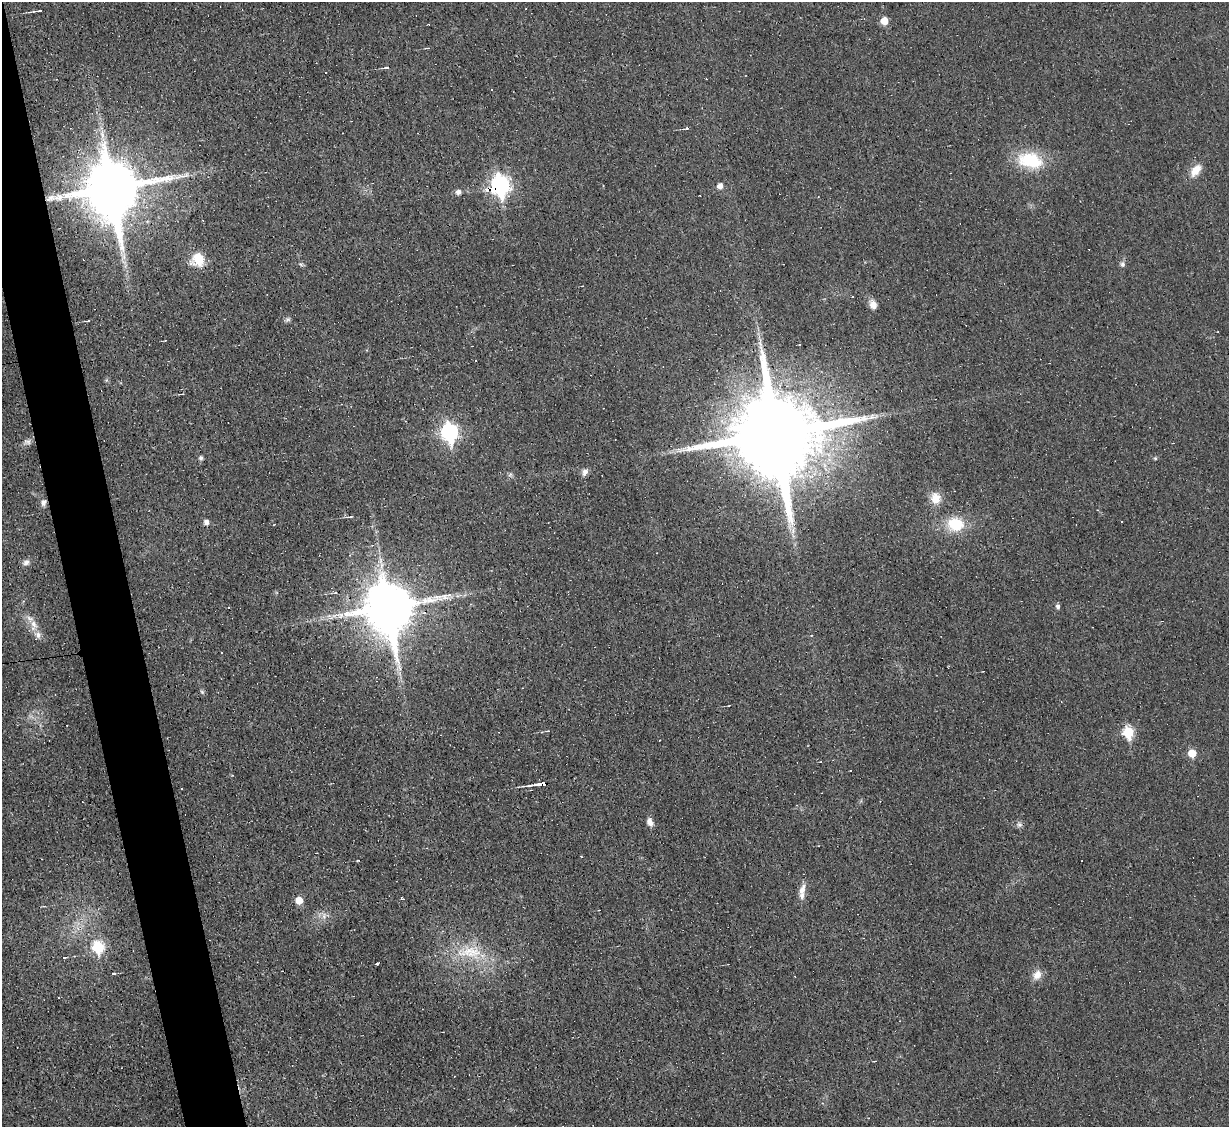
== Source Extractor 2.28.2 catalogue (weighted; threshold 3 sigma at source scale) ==
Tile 11 of 4 x 4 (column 3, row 3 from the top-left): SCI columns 2453-3679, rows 1374-2498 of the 4905 x 4883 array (HDU 1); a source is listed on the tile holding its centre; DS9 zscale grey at full resolution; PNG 1231 x 1129 px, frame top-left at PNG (2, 2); no overlay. Shown black and unused: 4% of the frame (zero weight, under 3 of 4 exposures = <1% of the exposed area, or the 3 px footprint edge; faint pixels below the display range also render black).
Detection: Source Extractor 2.28.2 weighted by HDU 2 'WHT'; one run over the whole footprint, this tile lists its part. Background 0.0225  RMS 0.0042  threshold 0.0189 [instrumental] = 3 sigma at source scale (4.5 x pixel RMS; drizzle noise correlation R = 1.50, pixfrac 1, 0.05/0.05 arcsec/px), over >= 5 px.
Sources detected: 85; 19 cosmic-ray / hot-pixel residue — not listed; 2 inside a brighter listed object's ellipse — not listed separately; the other 64 listed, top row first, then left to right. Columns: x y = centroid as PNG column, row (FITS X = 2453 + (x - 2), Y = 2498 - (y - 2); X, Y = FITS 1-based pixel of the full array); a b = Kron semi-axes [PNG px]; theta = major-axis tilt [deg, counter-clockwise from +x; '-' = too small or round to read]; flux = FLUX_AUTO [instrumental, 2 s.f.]
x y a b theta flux
38 11 9 3 8 1.1
884 21 5 5 - 7.7
427 48 7 2 0 0.4
386 67 8 3 7 0.89
326 73 2 2 - 0.37
687 128 7 3 15 0.77
1030 160 32 18 -12 21
1196 170 19 10 51 5.2
500 185 9 7 -77 160
720 186 6 6 - 2.5
112 188 18 16 -83 3200
493 189 6 4 8 60
458 192 6 6 - 1.9
198 259 16 16 - 9.1
301 264 7 4 -19 0.64
1122 264 8 6 -80 1.2
873 304 12 9 -69 2.9
287 319 7 6 - 0.95
88 321 5 2 - 0.48
760 344 9 5 -75 1.5
800 345 3 3 - 4
449 432 9 7 -81 110
775 434 24 22 5 9000
28 441 9 7 70 1.5
201 458 7 6 - 0.84
1155 458 5 4 - 0.51
585 472 9 7 63 1.9
510 475 6 5 - 0.86
935 498 14 13 - 5.7
43 502 9 7 62 1.6
350 517 9 3 8 0.68
1121 521 2 2 - 0.37
206 522 5 5 - 2.2
955 524 17 14 -5 15
793 531 10 4 82 1.7
26 562 10 7 34 1.7
335 593 5 3 - 0.48
1058 606 6 4 -78 1.2
229 607 3 2 - 0.28
389 608 16 14 -80 2200
33 624 15 8 -69 3.6
221 653 3 2 - 0.43
397 660 24 8 -80 6.3
202 692 6 5 - 0.68
547 731 4 3 - 0.46
1128 732 7 6 - 25
1192 753 6 5 - 8.8
850 771 2 2 - 0.51
543 784 11 4 6 24
181 789 3 2 - 0.33
650 822 11 7 -67 2.2
1019 824 8 7 - 1.4
581 856 3 3 - 0.93
358 860 3 2 - 0.32
802 889 18 8 70 3.2
401 897 3 3 - 1.6
299 900 6 6 - 6.2
324 916 11 6 76 2
97 947 7 6 - 29
470 953 43 17 -4 19
64 958 4 3 - 0.39
376 964 3 2 - 2.8
113 974 5 3 - 0.55
1037 975 13 10 53 3.7
Overlapping masked pixels (flux is a lower limit): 7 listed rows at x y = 500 185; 112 188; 493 189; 775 434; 43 502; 389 608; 543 784